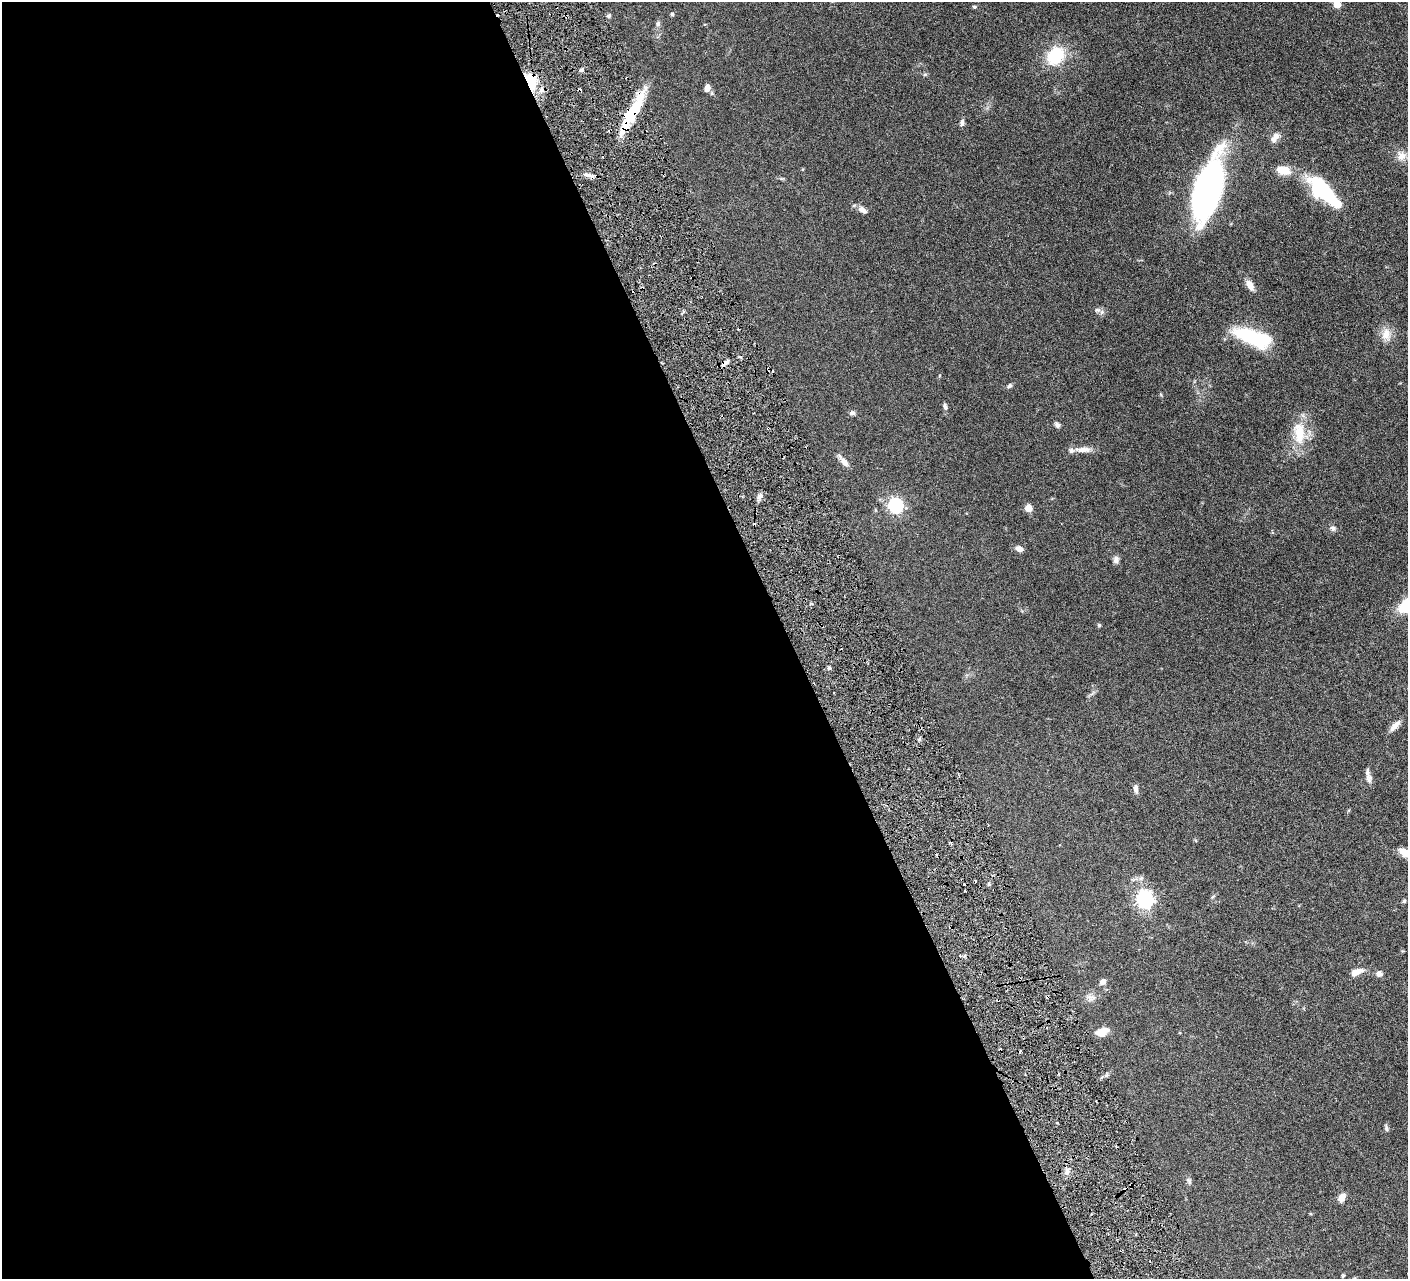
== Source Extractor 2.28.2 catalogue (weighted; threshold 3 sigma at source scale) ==
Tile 9 of 4 x 4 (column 1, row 3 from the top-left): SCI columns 7-1412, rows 1582-2858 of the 5639 x 5584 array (HDU 1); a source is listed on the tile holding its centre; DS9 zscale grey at full resolution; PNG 1410 x 1281 px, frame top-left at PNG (2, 2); no overlay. Shown black and unused: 56% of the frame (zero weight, under 3 of 6 exposures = <1% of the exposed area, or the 3 px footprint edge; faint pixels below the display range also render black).
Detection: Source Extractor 2.28.2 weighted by HDU 2 'WHT'; one run over the whole footprint, this tile lists its part. Background 0.0705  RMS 0.0033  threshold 0.0136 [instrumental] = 3 sigma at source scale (4.09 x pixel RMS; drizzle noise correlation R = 1.36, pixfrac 0.8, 0.05/0.05 arcsec/px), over >= 5 px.
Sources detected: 68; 1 inside a brighter object's white glare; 7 cosmic-ray / hot-pixel residue — not listed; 3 inside a brighter listed object's ellipse — not listed separately; the other 57 listed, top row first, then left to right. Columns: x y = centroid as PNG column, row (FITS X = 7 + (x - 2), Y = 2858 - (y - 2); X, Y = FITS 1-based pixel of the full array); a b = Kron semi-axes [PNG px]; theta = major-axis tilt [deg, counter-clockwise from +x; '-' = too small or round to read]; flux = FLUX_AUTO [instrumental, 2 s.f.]
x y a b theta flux
1337 4 5 5 - 5.4
974 7 6 4 -7 0.38
672 14 4 4 - 0.56
609 16 6 5 - 0.45
658 24 7 6 - 0.68
1055 55 20 17 48 12
581 70 5 4 - 0.56
925 74 6 4 18 0.37
530 83 19 10 -67 7.4
707 88 8 6 64 1.9
633 112 46 13 59 13
962 123 8 5 74 0.82
1276 136 10 9 - 1.5
1401 156 13 12 - 2.4
1283 170 18 11 -11 3.7
587 174 11 4 0 1.1
1208 189 49 19 74 120
1322 190 33 15 -47 23
862 210 12 6 -34 1.6
1250 285 14 7 -62 2
1098 310 9 6 -25 0.94
1386 334 17 12 -89 3.2
1252 337 37 13 -19 23
724 364 11 4 42 1.1
1010 386 6 5 - 0.64
945 407 9 5 -66 0.78
852 413 7 5 5 0.76
1057 425 7 6 - 0.76
1299 433 32 15 -86 8.4
1083 450 22 7 0 2.4
844 462 14 8 -52 1.7
760 496 9 6 51 1.1
895 506 7 6 - 57
1028 508 5 5 - 5.5
1333 528 8 6 -36 0.76
1019 549 8 6 -18 1.7
1116 560 9 6 74 0.98
1099 625 5 5 - 0.36
829 668 5 5 - 0.46
1395 726 16 7 46 2
1368 774 20 5 -76 1.4
1136 789 11 6 -80 1.1
1406 853 17 9 -24 3.3
1145 900 7 6 - 98
1404 901 5 5 - 0.4
960 956 3 3 - 0.22
1356 972 16 7 22 2.6
1379 974 7 7 - 1.2
1103 982 7 6 - 1.3
1090 998 13 8 -11 1.5
1102 1032 12 7 25 3.7
1000 1050 3 3 - 0.43
1386 1128 9 5 -82 0.62
1067 1171 9 5 80 1.1
1189 1181 11 5 -61 0.72
1342 1197 9 7 60 2.1
1343 1276 5 4 - 0.33
Overlapping masked pixels (flux is a lower limit): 5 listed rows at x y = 530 83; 633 112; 587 174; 724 364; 1000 1050
Isophote crosses this tile's border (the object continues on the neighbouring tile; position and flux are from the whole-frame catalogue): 2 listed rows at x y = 1337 4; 1406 853